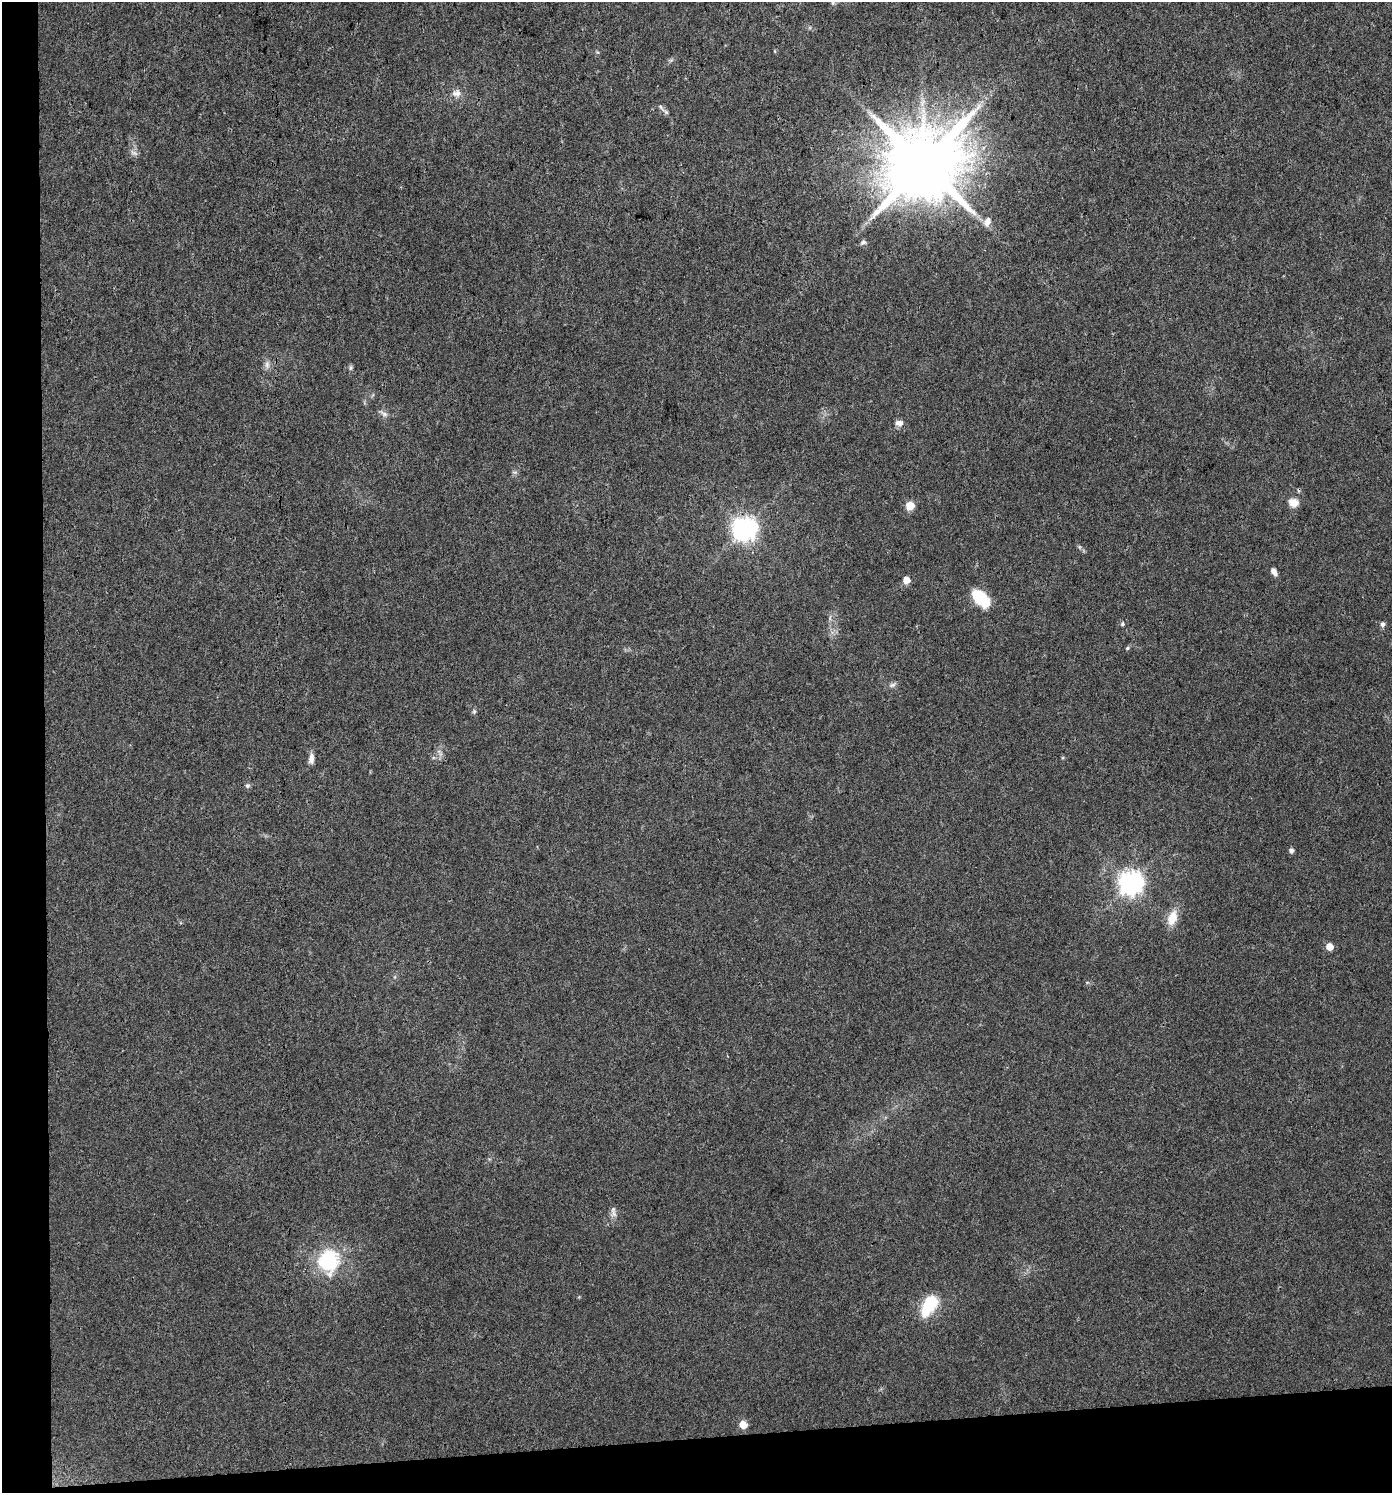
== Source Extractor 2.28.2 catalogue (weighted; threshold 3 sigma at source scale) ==
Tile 7 of 3 x 3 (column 1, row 3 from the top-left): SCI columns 45-1434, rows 1-1491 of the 4218 x 4472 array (HDU 1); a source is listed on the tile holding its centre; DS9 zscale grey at full resolution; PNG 1394 x 1495 px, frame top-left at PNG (2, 2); no overlay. Shown black and unused: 7% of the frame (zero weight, under 3 of 4 exposures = <1% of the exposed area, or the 3 px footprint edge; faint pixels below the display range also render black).
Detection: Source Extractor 2.28.2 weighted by HDU 2 'WHT'; one run over the whole footprint, this tile lists its part. Background 0.0306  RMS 0.0039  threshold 0.0176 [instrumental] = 3 sigma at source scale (4.5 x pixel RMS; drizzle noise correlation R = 1.50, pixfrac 1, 0.0396/0.0396 arcsec/px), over >= 5 px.
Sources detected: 32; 1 too faint to see at this stretch — not listed; the other 31 listed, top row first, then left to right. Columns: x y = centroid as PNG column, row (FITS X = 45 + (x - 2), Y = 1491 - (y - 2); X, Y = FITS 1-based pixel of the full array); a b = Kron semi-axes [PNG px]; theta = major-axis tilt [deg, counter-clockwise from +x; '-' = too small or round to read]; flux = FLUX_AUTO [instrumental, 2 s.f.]
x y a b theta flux
833 2 9 5 63 1
456 93 13 9 14 2.7
661 108 13 4 -55 1.2
923 164 20 18 49 5100
987 221 12 8 68 2.7
863 242 7 5 10 0.97
267 364 11 7 -90 1.6
351 368 8 4 81 0.71
384 414 12 6 -30 1.4
899 423 10 7 -5 2.1
1293 502 12 9 -19 3.8
910 506 5 5 - 11
745 528 8 8 - 340
1274 572 9 6 -63 1.8
906 580 5 5 - 5.7
981 598 20 11 -45 17
1122 624 5 5 - 0.7
1382 624 6 5 - 1.2
1127 648 5 4 - 0.58
892 685 10 6 10 1.2
474 712 6 5 - 0.66
311 758 13 6 85 2.3
247 786 6 6 - 0.87
1291 851 5 5 - 1.3
1131 883 8 8 - 330
1172 918 21 11 72 5.9
1329 947 5 5 - 5.7
613 1213 11 7 -86 1.8
329 1261 31 28 81 25
929 1305 27 14 59 16
743 1425 7 6 - 4.7
Isophote crosses this tile's border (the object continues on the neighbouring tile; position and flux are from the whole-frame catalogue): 1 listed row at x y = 833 2